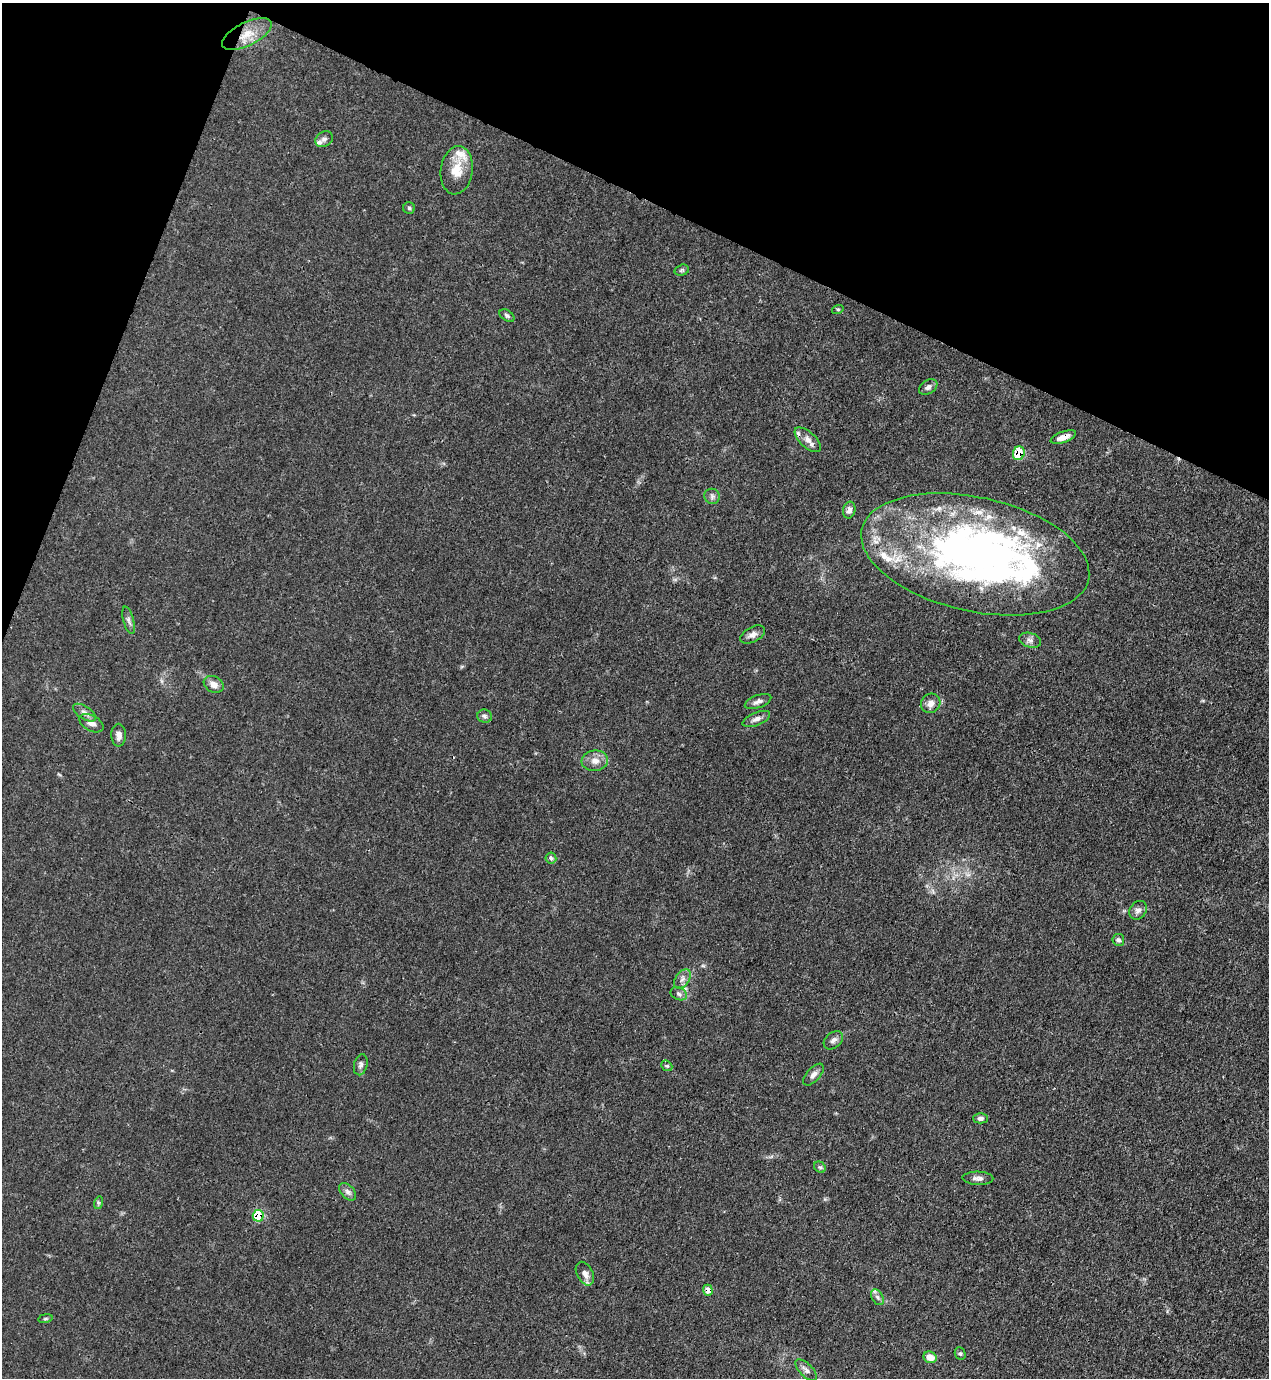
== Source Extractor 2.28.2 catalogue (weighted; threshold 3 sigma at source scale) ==
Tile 2 of 4 x 4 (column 2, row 1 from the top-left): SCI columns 1490-2756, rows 4171-5546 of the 5646 x 5587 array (HDU 1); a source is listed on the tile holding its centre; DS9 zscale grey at full resolution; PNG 1271 x 1380 px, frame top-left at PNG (2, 3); each listed source drawn as its Kron ellipse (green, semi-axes under 4 px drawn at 4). Shown black and unused: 19% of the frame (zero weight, under 3 of 4 exposures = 7% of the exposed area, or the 3 px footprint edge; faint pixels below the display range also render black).
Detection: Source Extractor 2.28.2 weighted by HDU 2 'WHT'; one run over the whole footprint, this tile lists its part. Background 0.0179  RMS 0.0025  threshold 0.0114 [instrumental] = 3 sigma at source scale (4.5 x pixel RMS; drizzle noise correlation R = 1.50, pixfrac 1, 0.05/0.05 arcsec/px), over >= 5 px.
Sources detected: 59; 3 inside a brighter object's white glare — neither listed nor drawn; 8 inside a brighter listed object's ellipse — not listed separately; the other 48 listed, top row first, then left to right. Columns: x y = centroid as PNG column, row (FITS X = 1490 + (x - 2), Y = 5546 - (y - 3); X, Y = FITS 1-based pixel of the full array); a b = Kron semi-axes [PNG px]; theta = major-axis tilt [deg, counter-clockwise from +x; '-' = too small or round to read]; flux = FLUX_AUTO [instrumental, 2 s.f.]
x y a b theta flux
247 34 27 11 26 5
324 139 9 7 31 0.84
457 170 24 16 82 5
409 208 6 6 - 0.41
682 270 7 5 16 0.41
838 309 6 3 17 0.27
507 316 8 5 -33 0.57
928 387 10 6 34 0.99
1063 437 13 5 20 2.1
808 440 16 7 -42 1.9
1019 453 7 5 71 5.5
712 496 8 7 - 0.76
849 510 8 6 77 1.1
975 554 116 57 -13 130
129 620 14 5 -74 0.9
753 634 13 7 28 1.4
1030 640 11 7 -15 1.1
214 684 10 8 -29 1.8
758 701 14 6 20 1.1
931 703 10 9 - 1.6
85 713 13 6 -33 1.2
485 716 7 6 - 0.68
756 719 14 6 22 1.3
91 723 13 7 -28 1.6
119 735 11 7 -89 1.3
595 761 13 10 6 2.1
551 858 5 5 - 0.49
1138 910 10 8 50 1.2
1118 940 6 6 - 0.61
682 979 11 7 55 1.2
679 994 8 6 -23 0.74
833 1040 11 7 41 1
361 1065 11 6 76 0.83
667 1066 6 4 -41 0.42
813 1075 13 6 48 1.2
980 1118 7 5 1 0.77
820 1167 6 5 - 0.44
978 1178 15 6 -2 1.2
348 1192 10 6 -46 0.93
98 1203 6 4 73 0.37
258 1216 6 5 - 9.4
585 1274 12 8 -63 1.6
708 1290 5 5 - 2.1
877 1297 8 5 -60 0.8
45 1318 7 4 9 0.36
960 1354 6 5 - 0.38
930 1357 7 5 -26 2.4
806 1370 14 6 -46 1.1
Overlapping masked pixels (flux is a lower limit): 6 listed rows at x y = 247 34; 1063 437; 808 440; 1019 453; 258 1216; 708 1290